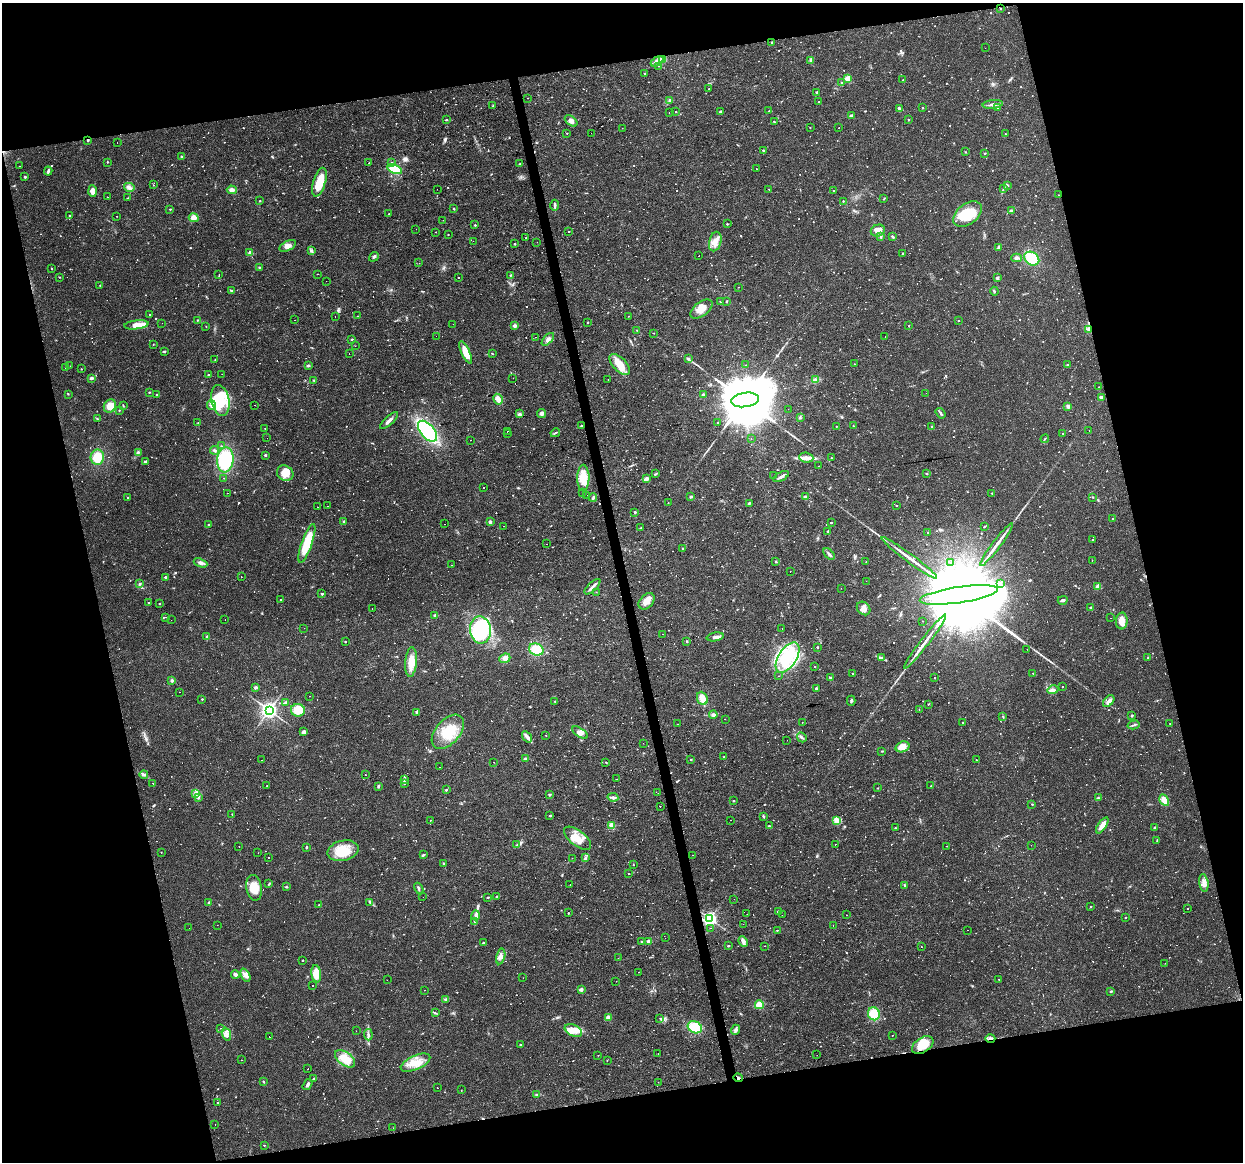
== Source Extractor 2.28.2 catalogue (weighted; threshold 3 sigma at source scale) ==
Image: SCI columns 1-4963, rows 30-4667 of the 4963 x 4744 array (HDU 1 of 3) = the unmasked area's bounding box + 8 px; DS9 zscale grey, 4 x 4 block average (1 PNG px = mean of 4 x 4 image px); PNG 1245 x 1164 px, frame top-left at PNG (2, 3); each listed source drawn as its Kron ellipse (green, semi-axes under 4 px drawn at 4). Shown black and unused: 27% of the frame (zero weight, under 2 of 3 exposures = <1% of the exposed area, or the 3 px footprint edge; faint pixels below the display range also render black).
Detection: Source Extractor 2.28.2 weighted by HDU 2 'WHT'. Background 0.0216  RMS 0.0031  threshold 0.0137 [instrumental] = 3 sigma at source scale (4.5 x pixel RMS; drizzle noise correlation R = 1.50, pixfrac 1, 0.0396/0.0396 arcsec/px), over >= 5 px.
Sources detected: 1469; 8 too faint to see at this stretch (4 x 4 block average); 1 inside a brighter object's white glare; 212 cosmic-ray / hot-pixel residue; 1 long thin detection or spike segment (spike, bleed or trail) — neither listed nor drawn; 10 coinciding with a brighter row at this scale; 30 inside a brighter listed object's ellipse — not listed separately; of the other 1207, all 500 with FLUX_AUTO >= 0.993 (the completeness limit of this list) listed and drawn (707 fainter detections not listed), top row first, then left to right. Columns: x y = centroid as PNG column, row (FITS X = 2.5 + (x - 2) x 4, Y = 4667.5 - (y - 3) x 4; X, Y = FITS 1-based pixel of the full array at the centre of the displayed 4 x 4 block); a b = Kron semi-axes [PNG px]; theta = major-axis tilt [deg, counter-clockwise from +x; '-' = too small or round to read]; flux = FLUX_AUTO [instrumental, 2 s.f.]
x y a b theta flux
1000 9 2 2 - 3.1
772 42 2 2 - 1.3
985 48 2 2 - 1.1
662 59 4 3 - 16
811 60 4 3 - 3
657 61 7 3 33 12
659 66 2 2 - 2.2
644 73 2 2 - 3.3
848 79 2 2 - 72
903 80 2 2 - 1.3
842 83 2 2 - 4
709 89 2 2 - 1.2
816 92 2 2 - 5.5
528 98 2 2 - 1.3
670 100 2 2 - 4.8
819 102 2 2 - 2.5
993 104 10 3 5 7.9
493 106 2 2 - 1.1
923 108 2 2 - 2.4
998 108 2 2 - 1.6
899 109 4 2 - 4.4
676 111 2 2 - 1.1
769 111 2 2 - 1.5
669 112 2 2 - 3.5
721 112 3 2 - 1.9
851 116 2 2 - 13
447 120 2 2 - 3.8
908 120 2 2 - 3.4
571 121 7 4 -39 7.9
774 122 2 2 - 1.9
810 127 2 2 - 1.2
622 128 2 2 - 2
839 128 2 2 - 1.4
567 133 2 2 - 1.5
591 133 2 2 - 1.5
1005 134 2 2 - 1
88 140 2 2 - 2.5
117 143 2 2 - 1.1
763 150 2 2 - 4.6
965 152 2 2 - 1.5
984 153 2 2 - 2.7
182 157 2 2 - 9.1
107 162 2 2 - 2.3
392 162 2 2 - 1.9
369 163 2 2 - 4.3
519 164 2 2 - 1.6
19 166 2 2 - 9
395 169 8 4 -25 37
756 169 2 2 - 1.4
48 171 4 3 - 3.2
25 177 2 2 - 5.2
319 182 15 6 73 43
153 185 2 2 - 2.8
1008 185 2 2 - 1.3
129 187 5 3 - 6.5
437 189 2 2 - 2.1
769 189 2 2 - 1.2
1003 189 3 2 - 1.2
232 190 5 3 - 8.2
834 190 2 2 - 1.1
93 191 6 3 -87 20
1059 195 2 2 - 1.2
108 197 2 2 - 1.9
128 198 3 2 - 1.4
884 199 3 2 - 1.1
260 201 2 2 - 1.9
843 201 2 2 - 2
554 205 5 2 - 3.4
170 209 2 2 - 2.6
454 209 2 2 - 1.7
1011 211 2 2 - 9.1
389 214 2 2 - 1.5
967 214 16 10 37 59
70 215 2 2 - 2.9
116 216 2 2 - 1.5
194 218 5 4 - 12
443 220 2 2 - 11
727 224 2 2 - 2.1
475 225 2 2 - 2.4
416 229 2 2 - 1
878 231 7 5 19 14
436 232 2 2 - 1.2
569 232 2 2 - 1.9
448 235 2 2 - 1.5
880 236 3 2 - 2.8
892 236 4 2 - 2.6
526 238 2 2 - 3.1
473 241 2 2 - 1
537 242 2 2 - 2.4
715 242 10 6 76 15
515 244 2 2 - 1.5
288 246 9 5 28 9.5
999 247 3 2 - 5.5
311 251 2 2 - 1.6
250 252 2 2 - 1.4
903 253 2 2 - 3.9
699 256 2 2 - 1.5
374 257 5 2 - 3.1
1016 258 5 3 - 5
1032 259 8 6 -36 64
419 263 2 2 - 3.9
259 267 3 2 - 1.4
51 269 2 2 - 1
317 274 2 2 - 1.1
219 275 2 2 - 1.4
510 275 2 2 - 2.4
59 277 2 2 - 1.3
458 277 2 2 - 1.2
997 278 3 3 - 3.4
326 281 2 2 - 1.2
100 285 2 2 - 1.1
738 287 2 2 - 1.1
231 290 3 2 - 2.1
994 291 4 2 - 2.4
720 301 2 2 - 1.8
726 301 2 2 - 4.2
701 309 13 7 37 18
150 314 2 2 - 1.1
335 316 2 2 - 4.9
357 316 2 2 - 1.1
629 316 2 2 - 2.8
197 320 3 2 - 1.5
294 320 2 2 - 3.1
959 321 2 2 - 1.4
162 323 2 2 - 3.1
587 323 2 2 - 1.6
453 324 2 2 - 1.6
136 325 12 4 7 21
206 326 2 2 - 1.1
515 326 2 2 - 20
909 326 2 2 - 4.9
1088 329 2 2 - 1.3
637 330 2 2 - 1.5
654 333 2 2 - 2.7
436 336 2 2 - 1.4
536 337 2 2 - 5.8
885 337 2 2 - 2.1
352 339 2 2 - 4.5
548 339 8 4 46 6.9
153 344 2 2 - 1.3
355 346 2 2 - 1
164 351 3 2 - 1.7
466 352 12 4 -66 26
492 353 2 2 - 1.4
349 354 2 2 - 9
688 359 2 2 - 7.8
215 360 2 2 - 1.3
620 364 13 6 -45 27
854 364 2 2 - 1.1
308 365 2 2 - 8.6
745 365 2 2 - 2.7
1067 365 2 2 - 3.1
70 366 2 2 - 1.2
65 368 2 2 - 1.3
81 369 2 2 - 1.7
222 374 2 2 - 1.1
209 375 2 2 - 5.1
92 378 4 3 - 4.1
513 378 2 2 - 1.4
608 379 2 2 - 1
314 380 3 2 - 1.6
816 380 4 2 - 2.8
1099 387 2 2 - 1.1
149 392 2 2 - 1.2
926 393 2 2 - 2
68 394 2 2 - 1.1
157 395 2 2 - 1.8
703 395 2 2 - 20
1101 397 3 3 - 3.3
498 399 5 4 - 13
220 400 15 9 -79 80
745 400 14 7 8 22000
123 405 3 2 - 1.1
211 405 5 4 - 7.6
255 405 2 2 - 1.1
110 406 7 6 - 23
1068 406 2 2 - 24
788 409 2 2 - 0.99
119 410 2 2 - 1.2
542 413 5 4 - 4.5
940 413 6 2 -54 3.3
519 414 4 3 - 3.1
800 418 3 2 - 1.7
97 419 2 2 - 1.1
389 421 11 3 44 8.3
198 423 2 2 - 1.4
718 423 2 2 - 1.6
581 426 2 2 - 2.8
836 426 2 2 - 1.4
853 426 4 2 - 1.5
931 427 2 2 - 1.6
265 428 2 2 - 1.6
1089 430 2 2 - 5.8
427 431 12 7 -49 190
507 431 2 2 - 5.7
555 433 5 2 - 2.1
1063 433 2 2 - 2.8
507 434 2 2 - 2.8
267 438 2 2 - 2.7
751 438 2 2 - 1
1045 439 4 2 - 1.5
470 440 2 2 - 2.3
221 446 2 2 - 1
214 450 4 3 - 3.2
138 452 2 2 - 1.1
265 455 2 2 - 4.8
97 457 7 6 - 34
806 458 7 5 -7 10
831 458 2 2 - 1.3
225 460 12 8 83 110
145 461 4 2 - 2
818 466 2 2 - 2.1
285 473 8 7 - 26
655 474 4 2 - 1.9
927 474 3 2 - 1.3
773 476 2 2 - 1.3
781 477 8 2 29 5
224 478 2 2 - 2
583 478 13 6 90 33
646 479 4 3 - 7.8
483 488 2 2 - 1.8
227 493 2 2 - 1.6
582 493 2 2 - 1.1
992 493 2 2 - 3.5
587 496 2 2 - 1.1
593 497 4 2 - 2.2
691 497 2 2 - 11
806 497 4 3 - 3.5
1093 497 2 2 - 1.1
128 498 2 2 - 2.2
668 503 2 2 - 11
749 503 3 3 - 2
896 505 2 2 - 1.4
327 506 2 2 - 2.3
317 507 2 2 - 5.6
635 512 2 2 - 6.6
1113 519 2 2 - 3.3
344 521 4 3 - 2.2
490 522 3 2 - 4.1
831 522 2 2 - 3.5
208 524 2 2 - 1.4
444 524 2 2 - 5.7
503 526 2 2 - 1.6
984 527 2 2 - 1.2
641 528 2 2 - 2.3
828 531 3 2 - 2.2
928 532 2 2 - 4.2
1092 540 2 2 - 2.2
307 543 20 5 71 62
546 544 2 2 - 1.4
997 544 26 3 53 19
683 548 2 2 - 2.3
829 554 7 2 -49 4.4
909 558 34 2 -36 24
1092 560 2 2 - 1
776 562 3 2 - 1.9
866 562 2 2 - 1.7
201 563 7 3 -21 6.8
951 563 2 2 - 1.3
452 565 2 2 - 1.5
790 571 2 2 - 5.1
165 577 2 2 - 6.3
241 577 2 2 - 1.1
866 581 2 2 - 7.5
139 584 3 2 - 1.4
1001 584 2 2 - 1.8
592 587 10 3 43 6.2
1097 587 4 3 - 6.4
841 588 2 2 - 2.2
596 592 2 2 - 1
322 594 2 2 - 5.6
959 595 39 8 8 82000
280 600 2 2 - 1.7
1063 600 5 2 - 3.5
647 601 9 6 47 15
148 602 2 2 - 1.6
159 604 2 2 - 4.6
372 608 2 2 - 1.1
864 608 7 6 - 13
1091 608 2 2 - 16
435 615 2 2 - 12
166 617 2 2 - 1.1
1111 618 2 2 - 2.5
171 620 2 2 - 1.2
225 620 2 2 - 1.6
923 621 2 2 - 1
1122 621 8 6 86 18
304 628 2 2 - 1
782 628 2 2 - 5.3
480 630 14 10 -83 170
663 634 2 2 - 1.9
207 637 3 2 - 4.4
715 637 8 3 9 6.8
687 641 3 2 - 1.5
345 642 2 2 - 2
925 642 34 3 52 21
817 647 2 2 - 2.9
1027 649 2 2 - 2
536 650 7 6 - 37
505 658 6 4 22 7
787 658 17 9 58 82
881 658 3 2 - 1.6
1148 658 2 2 - 3.6
411 662 15 5 85 28
815 667 2 2 - 1.6
852 673 2 2 - 1.2
1033 673 2 2 - 1.3
779 676 2 2 - 1.3
830 678 3 2 - 2.1
935 678 2 2 - 1.3
172 681 3 2 - 4.2
1063 687 2 2 - 1.1
256 688 3 3 - 3.9
816 688 3 2 - 2.8
1053 690 6 4 16 6.4
179 692 2 2 - 2.7
310 696 2 2 - 1.8
702 698 7 5 -67 18
202 699 2 2 - 2.6
555 701 2 2 - 2.2
851 701 5 2 - 2.6
1109 701 7 4 47 8.1
286 702 3 2 - 1.3
928 704 2 2 - 1.2
269 710 3 3 - 970
298 710 7 6 - 33
919 710 2 2 - 37
417 712 3 2 - 2.4
713 715 4 3 - 3.8
1132 716 2 2 - 2.5
1003 717 2 2 - 1.4
725 719 2 2 - 1.9
802 722 2 2 - 5
962 723 2 2 - 1.8
1170 723 2 2 - 1.5
678 724 2 2 - 4
1134 725 6 2 15 2.9
304 732 4 3 - 4
448 732 20 12 49 56
580 733 9 3 -33 6.5
546 735 2 2 - 1.3
527 737 6 2 -56 5
802 737 5 2 - 2.9
787 740 2 2 - 1.1
643 743 2 2 - 1.6
902 747 7 5 18 20
882 751 3 2 - 1.3
724 757 2 2 - 4.1
525 759 3 2 - 5.9
261 760 2 2 - 8.3
691 760 2 2 - 2.8
976 760 2 2 - 1.9
494 762 2 2 - 1.6
606 762 3 2 - 0.99
440 767 2 2 - 1.5
144 775 4 2 - 3.1
366 775 2 2 - 16
404 779 3 2 - 2.1
616 779 2 2 - 2.8
153 783 2 2 - 55
405 783 2 2 - 1.5
267 786 2 2 - 1.2
378 786 3 2 - 2.6
931 786 2 2 - 1.1
877 788 2 2 - 1
446 790 2 2 - 4.2
196 793 3 2 - 2.5
658 793 2 2 - 1.6
550 794 2 2 - 6.7
199 797 2 2 - 1.2
613 797 5 3 - 4.4
1098 798 3 2 - 1.9
1164 800 6 3 -61 29
734 801 2 2 - 2.4
1032 804 3 2 - 1.3
660 807 2 2 - 1.9
232 814 2 2 - 1.2
550 815 2 2 - 3.8
763 816 4 2 - 2
430 820 2 2 - 1.2
730 820 2 2 - 1.2
837 821 3 2 - 3.4
612 825 2 2 - 51
1102 825 9 3 56 21
769 826 2 2 - 3.1
895 828 3 2 - 1.5
1155 828 3 2 - 1.7
577 838 16 7 -37 28
1157 840 3 2 - 1.2
835 844 2 2 - 6.5
517 845 2 2 - 1
1031 845 2 2 - 2.6
239 846 2 2 - 1
947 846 2 2 - 2.7
306 847 3 2 - 2
343 851 16 10 13 47
161 852 2 2 - 1
258 853 2 2 - 1.1
423 855 3 2 - 2.6
693 855 2 2 - 1.1
586 857 4 2 - 2.4
268 858 2 2 - 1.4
572 858 2 2 - 1.3
443 864 3 2 - 1.6
633 865 2 2 - 1.4
629 873 2 2 - 4.3
1204 883 9 4 -82 10
269 884 3 2 - 1.6
570 885 2 2 - 2.7
905 885 3 2 - 2.3
286 887 3 2 - 1.6
254 888 13 7 -80 32
419 888 6 2 -62 3.8
497 896 2 2 - 4.4
423 897 2 2 - 1.3
488 897 2 2 - 4.5
734 899 2 2 - 1.1
370 902 4 3 - 2.9
209 903 3 2 - 2.6
319 905 2 2 - 2.1
1091 906 2 2 - 2.3
1187 909 2 2 - 1
778 912 2 2 - 4.8
568 913 2 2 - 2.2
747 914 2 2 - 4.8
476 915 5 2 - 4.4
782 915 2 2 - 5.5
846 915 2 2 - 3.5
1125 917 2 2 - 3.2
710 918 2 2 - 560
475 922 4 2 - 2.1
743 924 2 2 - 1.1
217 925 2 2 - 1.5
833 925 2 2 - 1.3
189 928 2 2 - 1.4
710 928 2 2 - 1.7
777 930 2 2 - 1.7
968 930 2 2 - 1.8
665 938 2 2 - 1.2
642 941 3 2 - 2
648 941 2 2 - 13
743 941 5 2 - 9.1
483 943 2 2 - 4.3
728 946 2 2 - 2.5
765 946 2 2 - 160
921 947 2 2 - 3.8
501 956 8 4 77 8.2
618 958 2 2 - 1.3
303 960 2 2 - 1.5
1165 963 2 2 - 2.7
638 972 2 2 - 1.5
235 974 4 3 - 6.4
316 974 9 4 -81 28
245 975 7 4 -65 7.7
523 978 2 2 - 1.2
999 979 2 2 - 1
387 980 2 2 - 1.2
616 981 2 2 - 1
313 986 2 2 - 1.6
424 990 2 2 - 1.3
581 990 2 2 - 14
1111 991 2 2 - 5.6
445 1000 3 2 - 1.2
759 1005 4 4 - 20
435 1013 3 2 - 1.9
874 1014 6 6 - 41
608 1017 2 2 - 23
660 1018 3 2 - 1.2
695 1027 7 5 -24 46
221 1028 2 2 - 1.9
573 1030 9 5 -26 16
735 1030 5 3 - 5.1
356 1031 2 2 - 3.6
226 1034 7 4 -71 7.5
368 1035 5 2 - 3.9
892 1035 2 2 - 2.7
269 1037 2 2 - 5.3
990 1038 5 2 - 4
520 1045 2 2 - 2.1
923 1045 12 7 32 36
658 1053 2 2 - 6.1
598 1055 2 2 - 2.5
817 1055 2 2 - 1.6
345 1059 11 6 -36 36
241 1060 2 2 - 1.1
607 1061 2 2 - 1.4
415 1063 16 7 24 28
307 1069 2 2 - 2.2
314 1078 4 2 - 1.4
738 1078 4 2 - 3.4
264 1082 3 2 - 1.3
658 1082 2 2 - 1.2
307 1084 6 3 57 4.3
437 1088 2 2 - 1.8
461 1090 2 2 - 1.4
537 1094 3 2 - 1.5
217 1103 2 2 - 1.5
215 1124 2 2 - 4.3
393 1128 2 2 - 1.6
264 1145 2 2 - 2.5
Overlapping masked pixels (flux is a lower limit): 4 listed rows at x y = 88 140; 990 1038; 923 1045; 738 1078
Diffuse or blended objects may show on this block-average render without a row.